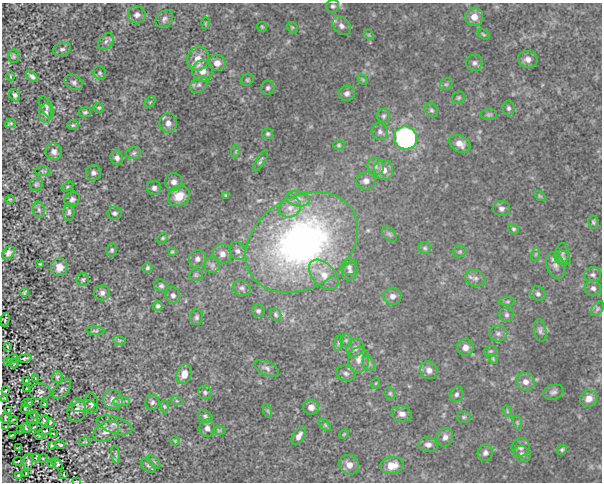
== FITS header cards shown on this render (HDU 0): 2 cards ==
NAXIS1  =                  600 /Length of data axis 1
NAXIS2  =                  480 /Length of data axis 2

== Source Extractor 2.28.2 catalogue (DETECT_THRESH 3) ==
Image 600 x 480 px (HDU 0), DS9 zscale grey, 1 PNG px = 1 image px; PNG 604 x 484 px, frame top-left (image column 1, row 480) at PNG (2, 3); each listed source drawn as its Kron ellipse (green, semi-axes under 4 px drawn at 4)
Background 0.00598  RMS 0.038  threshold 0.113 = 3 sigma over >= 5 px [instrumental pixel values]
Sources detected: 218; all 218 listed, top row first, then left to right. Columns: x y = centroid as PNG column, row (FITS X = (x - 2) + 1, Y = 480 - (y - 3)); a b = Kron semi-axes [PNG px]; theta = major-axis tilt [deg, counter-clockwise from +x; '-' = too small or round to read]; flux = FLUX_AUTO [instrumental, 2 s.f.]
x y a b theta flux
333 6 6 6 - 5.5
137 15 9 8 - 12
474 17 9 9 - 25
164 19 10 7 43 8.7
205 23 6 4 88 2.4
341 26 10 7 -48 12
262 27 5 4 - 3.2
292 27 6 4 -44 3.9
483 34 7 3 -36 3.1
369 35 6 4 -45 3.4
106 42 9 6 51 8.2
62 49 9 6 15 7.3
14 56 7 5 -89 4.4
198 59 12 11 - 32
528 59 10 8 -10 14
217 63 8 8 - 21
474 63 8 8 - 9.6
202 71 10 10 - 28
100 73 7 6 - 5.3
10 76 4 3 - 2.1
32 77 7 4 -38 7.1
247 80 7 5 31 4
363 80 6 4 -45 2.9
74 82 10 7 -27 8.8
446 84 7 5 41 4.8
199 85 9 7 44 9.7
268 88 7 6 - 6.6
347 93 8 7 - 10
15 95 6 5 - 5.9
458 98 7 6 - 4.5
150 102 7 4 45 4.2
47 107 11 6 -66 8.2
99 108 5 4 - 3.9
509 108 7 6 - 6.5
431 110 7 6 - 5.8
85 112 6 5 - 4.8
46 113 9 6 87 12
489 115 8 5 0 5.1
384 116 7 6 - 5.4
10 123 5 3 - 3.5
168 123 10 8 -82 16
73 125 6 5 - 4
380 132 8 8 - 9.2
268 134 5 5 - 4.7
406 138 11 11 - 830
460 144 11 8 -32 19
339 145 6 5 - 3.7
236 151 6 4 71 3.2
54 152 8 8 - 13
134 153 8 5 17 5.8
117 158 7 6 - 11
260 161 12 3 58 5
376 167 8 7 - 12
383 170 10 9 - 23
43 171 7 4 0 4
93 173 8 7 - 8.3
366 181 9 8 - 14
174 182 9 8 - 12
37 184 7 6 - 4.9
67 187 6 4 32 3.2
154 188 7 7 - 8.5
226 195 3 3 - 3.2
179 196 11 9 28 39
540 196 6 3 -36 2.8
10 199 5 3 - 2.2
72 199 8 7 - 7.6
298 199 12 7 -12 13
290 208 11 9 31 20
501 209 9 7 -2 10
39 210 8 6 -75 6.3
69 212 9 5 90 6.5
114 213 7 6 - 6.5
593 222 7 5 -80 4.4
514 229 6 4 -31 3.7
389 234 9 5 -49 6
163 238 6 4 27 3.1
302 242 60 45 33 1000
425 248 6 6 - 5.1
112 250 7 5 81 4.7
237 251 9 7 -54 11
172 252 4 3 - 2.8
460 252 6 5 - 4.5
8 253 7 5 43 9.6
562 253 10 6 -89 7.9
222 254 9 9 - 17
536 254 6 4 71 3.8
563 258 8 7 - 7.9
197 259 9 8 - 11
40 264 3 2 - 2.1
212 265 8 7 - 9.3
555 266 14 8 -69 16
59 267 9 8 - 21
349 267 8 7 - 8.1
147 268 5 5 - 4.3
350 271 9 7 75 7.8
196 275 7 5 0 4.8
324 275 18 11 -47 38
593 275 8 7 - 8.6
475 278 10 8 -16 11
83 280 6 6 - 4.9
161 286 7 6 - 6.4
242 288 9 7 -23 9.2
593 288 8 7 - 9.5
24 292 4 2 - 3.2
102 293 8 7 - 10
538 294 8 7 - 7.6
173 295 8 7 - 8.7
392 296 9 8 - 13
508 302 8 4 1 4.2
158 306 5 5 - 5.1
597 309 8 5 53 5.4
258 311 6 6 - 5.4
276 315 6 5 - 4.5
507 315 7 7 - 6.6
197 317 8 6 89 6.4
5 320 7 3 77 4.1
95 331 9 4 -4 3.9
540 331 11 6 -80 8.3
498 333 9 8 - 9.7
119 340 6 4 -18 3.6
346 340 6 5 - 5.3
338 343 8 4 82 4.7
7 346 4 2 - 1.9
465 347 8 8 - 16
355 348 9 8 - 13
490 351 7 5 19 4.1
25 358 7 3 13 4.6
12 359 6 2 19 2
493 359 6 3 -46 2.7
359 360 13 10 81 22
8 362 3 2 - 1.5
369 363 8 6 -68 5.8
14 364 5 3 - 2.6
267 368 13 6 -24 9.6
429 370 9 8 - 15
346 373 9 7 -17 9.6
184 374 10 7 71 23
57 377 6 5 - 4.3
35 378 4 2 - 1.8
27 381 4 3 - 2.5
525 382 9 8 - 16
376 383 5 3 - 2.1
27 389 3 2 - 2.4
62 389 12 6 48 6.9
5 391 4 3 - 2.7
40 392 10 8 -8 11
205 392 7 6 - 6
553 392 10 7 15 8.7
390 393 6 5 - 3.7
456 394 8 6 60 7.3
4 398 4 2 - 2.7
113 399 10 9 - 18
589 399 9 8 - 20
121 401 8 4 0 5
177 401 6 3 -18 3
152 402 8 7 - 7.6
27 403 5 3 - 3.4
45 404 4 2 - 2.4
91 404 10 7 -87 7.5
84 406 12 5 7 9.7
164 406 6 4 -83 3.1
311 407 8 7 - 18
25 408 5 4 - 3
9 410 4 2 - 2.4
77 410 12 9 78 17
268 411 7 4 -71 3.4
507 411 6 3 -73 3.2
35 414 4 2 - 1.7
402 414 10 7 -12 13
205 416 7 5 -37 5.9
464 417 7 5 1 5.1
5 418 5 3 - 2.7
32 418 5 5 - 3.1
13 419 4 2 - 2.1
44 420 5 3 - 5
50 422 4 3 - 3
517 423 7 4 -71 3.7
114 425 18 8 -17 15
325 425 7 4 -46 4
6 426 2 2 - 1.7
34 427 3 2 - 1.7
26 428 5 3 - 4
207 428 8 8 - 12
21 430 3 2 - 2.3
219 430 6 4 0 4.3
44 431 6 2 19 3
106 431 14 9 27 17
53 433 3 2 - 1.6
344 434 5 4 - 2.4
39 435 5 3 - 3
12 436 4 3 - 1.9
299 436 10 5 56 12
445 437 9 7 69 13
175 441 5 3 - 2.4
85 442 6 3 8 2.6
52 445 4 4 - 3.1
60 445 5 3 - 3.3
428 445 10 7 -9 12
521 447 9 9 - 12
19 448 4 2 - 1.7
562 450 5 4 - 3.9
485 453 8 7 - 9.9
522 454 9 7 -40 9.5
116 455 9 2 -80 3.2
37 457 4 3 - 2.9
43 458 5 3 - 2.9
18 461 5 2 - 2.6
28 462 8 4 84 7
154 462 8 4 -45 5.4
57 463 7 3 -51 3.9
51 464 4 2 - 2.1
349 465 10 9 - 21
392 465 12 8 9 33
148 466 8 5 -38 6.1
26 474 3 2 - 2.3
19 475 4 2 - 3.5
64 475 3 2 - 1.7
76 481 3 2 - 1.9
At the frame edge (FLAGS 8, measured only in part): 2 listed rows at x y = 341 26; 76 481